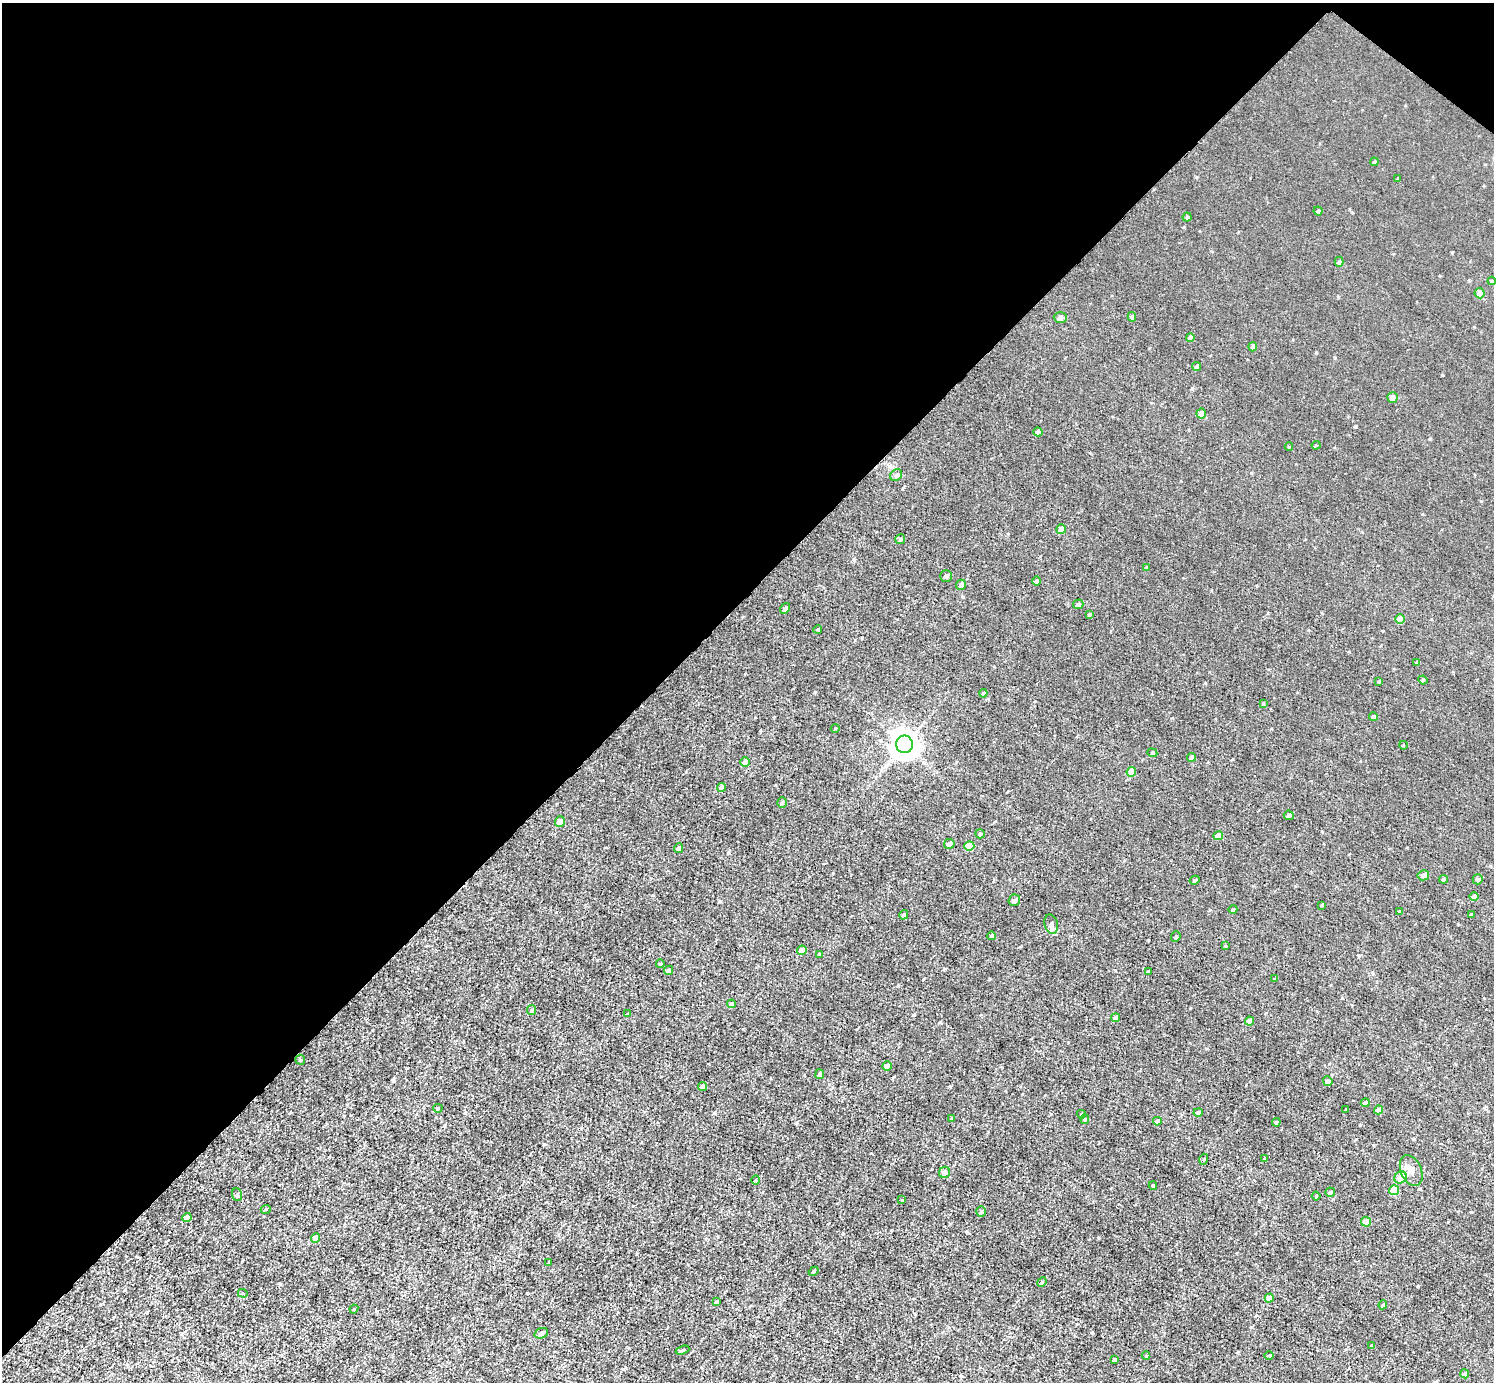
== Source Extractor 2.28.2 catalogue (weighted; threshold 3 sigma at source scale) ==
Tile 2 of 4 x 4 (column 2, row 1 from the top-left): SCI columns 1493-2984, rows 4297-5676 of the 5970 x 5973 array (HDU 1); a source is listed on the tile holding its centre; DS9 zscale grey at full resolution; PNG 1496 x 1384 px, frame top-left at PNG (2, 3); each listed source drawn as its Kron ellipse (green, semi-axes under 4 px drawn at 4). Shown black and unused: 44% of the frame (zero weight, under 3 of 5 exposures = <1% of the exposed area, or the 3 px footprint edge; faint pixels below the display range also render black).
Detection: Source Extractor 2.28.2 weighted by HDU 2 'WHT'; one run over the whole footprint, this tile lists its part. Background 0.00405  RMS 0.006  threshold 0.0269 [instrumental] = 3 sigma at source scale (4.5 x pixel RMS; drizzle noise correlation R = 1.50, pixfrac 1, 0.05/0.05 arcsec/px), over >= 5 px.
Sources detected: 126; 2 inside a brighter listed object's ellipse — not listed separately; the other 124 listed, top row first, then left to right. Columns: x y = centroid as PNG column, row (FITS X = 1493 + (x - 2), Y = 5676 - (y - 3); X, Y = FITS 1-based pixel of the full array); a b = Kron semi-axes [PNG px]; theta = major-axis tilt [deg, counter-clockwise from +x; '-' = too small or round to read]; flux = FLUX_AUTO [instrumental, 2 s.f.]
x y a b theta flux
1374 162 4 3 - 0.7
1398 179 4 3 - 0.77
1318 211 4 4 - 0.77
1187 217 4 4 - 0.74
1339 262 5 4 - 0.9
1492 281 4 4 - 0.53
1480 293 5 5 - 5.1
1060 317 6 5 - 3
1132 317 5 4 - 0.93
1190 338 4 4 - 2.4
1253 347 4 4 - 1.8
1197 367 5 4 - 1
1392 397 5 5 - 3.4
1201 413 5 5 - 3.7
1038 432 4 4 - 2
1316 445 4 4 - 0.58
1289 447 4 3 - 0.5
896 475 6 5 - 1.2
1061 529 5 5 - 5.1
900 539 5 5 - 0.9
1146 567 4 3 - 0.55
946 576 6 5 - 1.8
1036 581 4 4 - 1.5
961 585 5 4 - 1.7
1078 604 5 4 - 1.6
785 608 6 4 57 1.9
1089 614 4 4 - 0.85
1400 619 4 4 - 6.1
818 629 4 4 - 0.87
1416 663 4 4 - 0.6
1423 680 4 4 - 0.68
1379 681 4 3 - 0.5
983 693 4 3 - 0.69
1263 703 4 4 - 0.46
1374 717 4 4 - 2.2
835 728 4 3 - 0.45
904 744 9 8 - 760
1403 745 4 3 - 0.38
1152 753 5 4 - 0.73
1191 757 4 4 - 1.5
745 762 5 4 - 5.3
1131 772 5 4 - 8.7
721 787 4 4 - 1.7
782 803 5 4 - 1
1289 815 5 4 - 1.4
560 821 5 5 - 3.3
980 834 5 4 - 0.74
1218 836 5 4 - 4.4
949 844 5 5 - 2.8
969 846 5 5 - 12
679 848 5 4 - 1.5
1423 875 6 5 - 3.3
1444 879 4 4 - 1.6
1478 879 5 5 - 1.2
1195 880 5 4 - 0.86
1474 897 4 4 - 3.4
1014 900 6 5 - 1.6
1321 905 4 3 - 0.54
1233 909 4 3 - 0.51
1400 911 3 3 - 0.77
904 915 5 4 - 1.4
1471 915 4 3 - 0.57
1051 924 10 6 -75 2.5
992 936 4 4 - 1.4
1176 936 5 4 - 0.89
1225 946 4 3 - 0.59
802 950 5 4 - 4.7
819 954 2 2 - 0.4
660 964 4 3 - 0.49
669 970 5 4 - 1.2
1148 971 3 3 - 0.62
1274 979 3 3 - 0.52
732 1004 4 4 - 3
531 1010 5 4 - 0.7
627 1014 4 2 - 0.55
1115 1018 4 4 - 3.1
1250 1021 4 4 - 3.9
300 1060 5 5 - 1
887 1066 5 4 - 6.1
820 1074 5 4 - 1.8
1328 1081 5 5 - 1.8
703 1087 4 4 - 2.9
1365 1103 4 4 - 1.1
438 1108 4 4 - 0.66
1346 1109 3 3 - 0.36
1379 1110 4 4 - 3.6
1198 1112 4 4 - 1.5
1081 1114 4 3 - 0.89
951 1119 3 3 - 0.49
1085 1119 5 4 - 0.71
1157 1121 4 4 - 2
1276 1122 4 4 - 0.91
1264 1158 3 3 - 0.65
1204 1159 5 3 - 0.52
1411 1170 16 10 -67 5
944 1172 6 5 - 2.9
1400 1177 6 5 - 8
756 1180 5 3 - 0.55
1153 1185 4 4 - 0.67
1394 1190 5 5 - 13
1330 1192 5 4 - 2.2
237 1195 6 5 - 0.84
1316 1196 4 4 - 0.86
902 1200 3 3 - 0.54
266 1209 5 3 - 0.57
981 1212 5 5 - 0.85
187 1217 5 4 - 3.9
1366 1222 5 5 - 4.4
315 1238 5 4 - 5.4
549 1262 3 3 - 0.8
814 1271 5 3 - 0.67
1042 1282 5 4 - 0.66
243 1293 5 4 - 0.73
1269 1298 4 4 - 5
716 1302 4 3 - 0.86
1383 1305 4 4 - 0.76
354 1309 4 3 - 0.65
541 1333 7 5 21 1.8
1372 1345 3 3 - 0.78
682 1350 7 4 20 1
1269 1355 5 3 - 0.6
1146 1356 4 3 - 0.49
1114 1360 3 3 - 1.1
1465 1374 4 4 - 2.3
Unlisted compact peaks at least as high as the median listed source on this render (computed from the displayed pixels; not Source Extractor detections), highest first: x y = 1098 1238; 1355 426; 940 1022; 1418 1286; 1148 940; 989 979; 815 692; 1442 375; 1481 501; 1471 1212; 854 560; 728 853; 898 986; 1430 439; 1474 327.